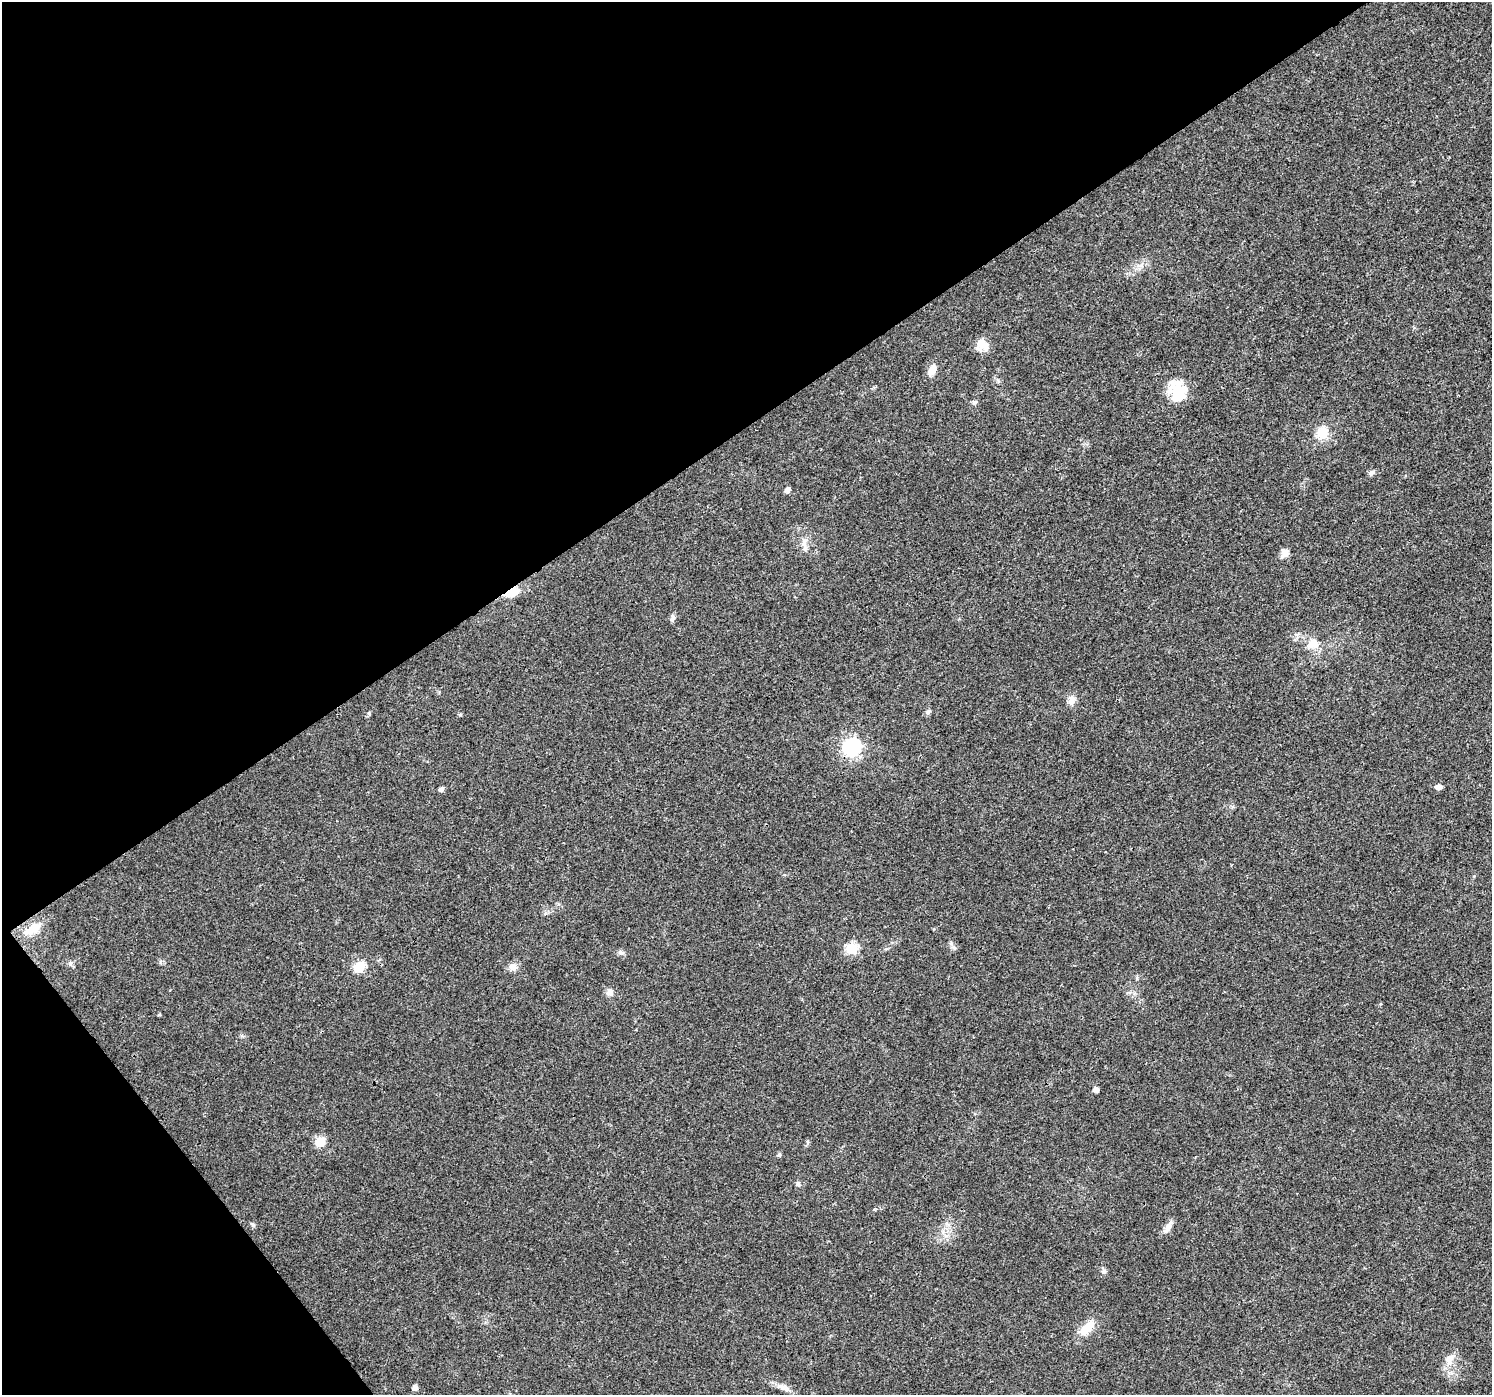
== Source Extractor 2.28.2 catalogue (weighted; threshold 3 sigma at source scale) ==
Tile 5 of 4 x 4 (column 1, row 2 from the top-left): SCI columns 10-1499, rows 2923-4315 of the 5974 x 5910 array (HDU 1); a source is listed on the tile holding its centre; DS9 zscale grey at full resolution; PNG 1494 x 1397 px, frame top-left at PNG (2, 2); no overlay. Shown black and unused: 35% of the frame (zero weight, under 3 of 4 exposures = <1% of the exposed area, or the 3 px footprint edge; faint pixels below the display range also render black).
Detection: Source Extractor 2.28.2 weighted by HDU 2 'WHT'; one run over the whole footprint, this tile lists its part. Background 0.0123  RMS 0.0028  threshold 0.0126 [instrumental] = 3 sigma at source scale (4.5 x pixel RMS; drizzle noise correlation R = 1.50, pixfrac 1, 0.0396/0.0396 arcsec/px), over >= 5 px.
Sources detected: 37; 1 inside a brighter listed object's ellipse — not listed separately; the other 36 listed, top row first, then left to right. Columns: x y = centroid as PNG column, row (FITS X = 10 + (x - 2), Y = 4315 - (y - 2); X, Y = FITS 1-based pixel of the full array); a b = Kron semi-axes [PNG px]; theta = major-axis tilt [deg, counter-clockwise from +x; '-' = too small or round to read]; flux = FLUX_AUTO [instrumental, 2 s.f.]
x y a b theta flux
984 345 18 11 -45 3.2
932 370 14 8 64 2.5
1177 392 30 16 -86 7.5
975 402 7 6 - 0.61
1322 433 13 12 - 5
1371 473 8 6 43 0.84
788 490 5 4 - 1.5
804 545 19 5 -81 1.6
1285 553 10 8 60 2
512 592 20 9 24 3.9
672 618 11 5 76 0.79
1313 643 14 13 - 3.5
1072 700 14 9 85 1.8
928 712 8 6 59 0.66
460 714 6 4 0 0.33
852 747 7 7 - 84
1439 787 7 5 6 1.3
441 789 5 4 - 1.1
33 929 26 12 30 4.8
851 949 6 6 - 25
621 952 8 5 -31 0.71
70 963 7 6 - 0.72
359 967 6 6 - 20
513 967 10 9 - 1.7
610 992 10 8 87 1.5
1096 1090 5 5 - 1.4
320 1142 6 6 - 14
779 1155 5 5 - 0.51
798 1184 7 5 -89 0.63
253 1224 8 4 -41 0.5
1168 1227 14 8 60 1.8
1103 1271 7 7 - 0.8
1087 1328 25 11 46 4.9
1450 1359 19 8 72 2.8
783 1387 19 8 -23 2.2
415 1388 5 5 - 1.3
Overlapping masked pixels (flux is a lower limit): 2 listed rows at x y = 512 592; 852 747
Unlisted compact peaks at least as high as the median listed source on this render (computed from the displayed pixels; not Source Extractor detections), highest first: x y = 369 713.